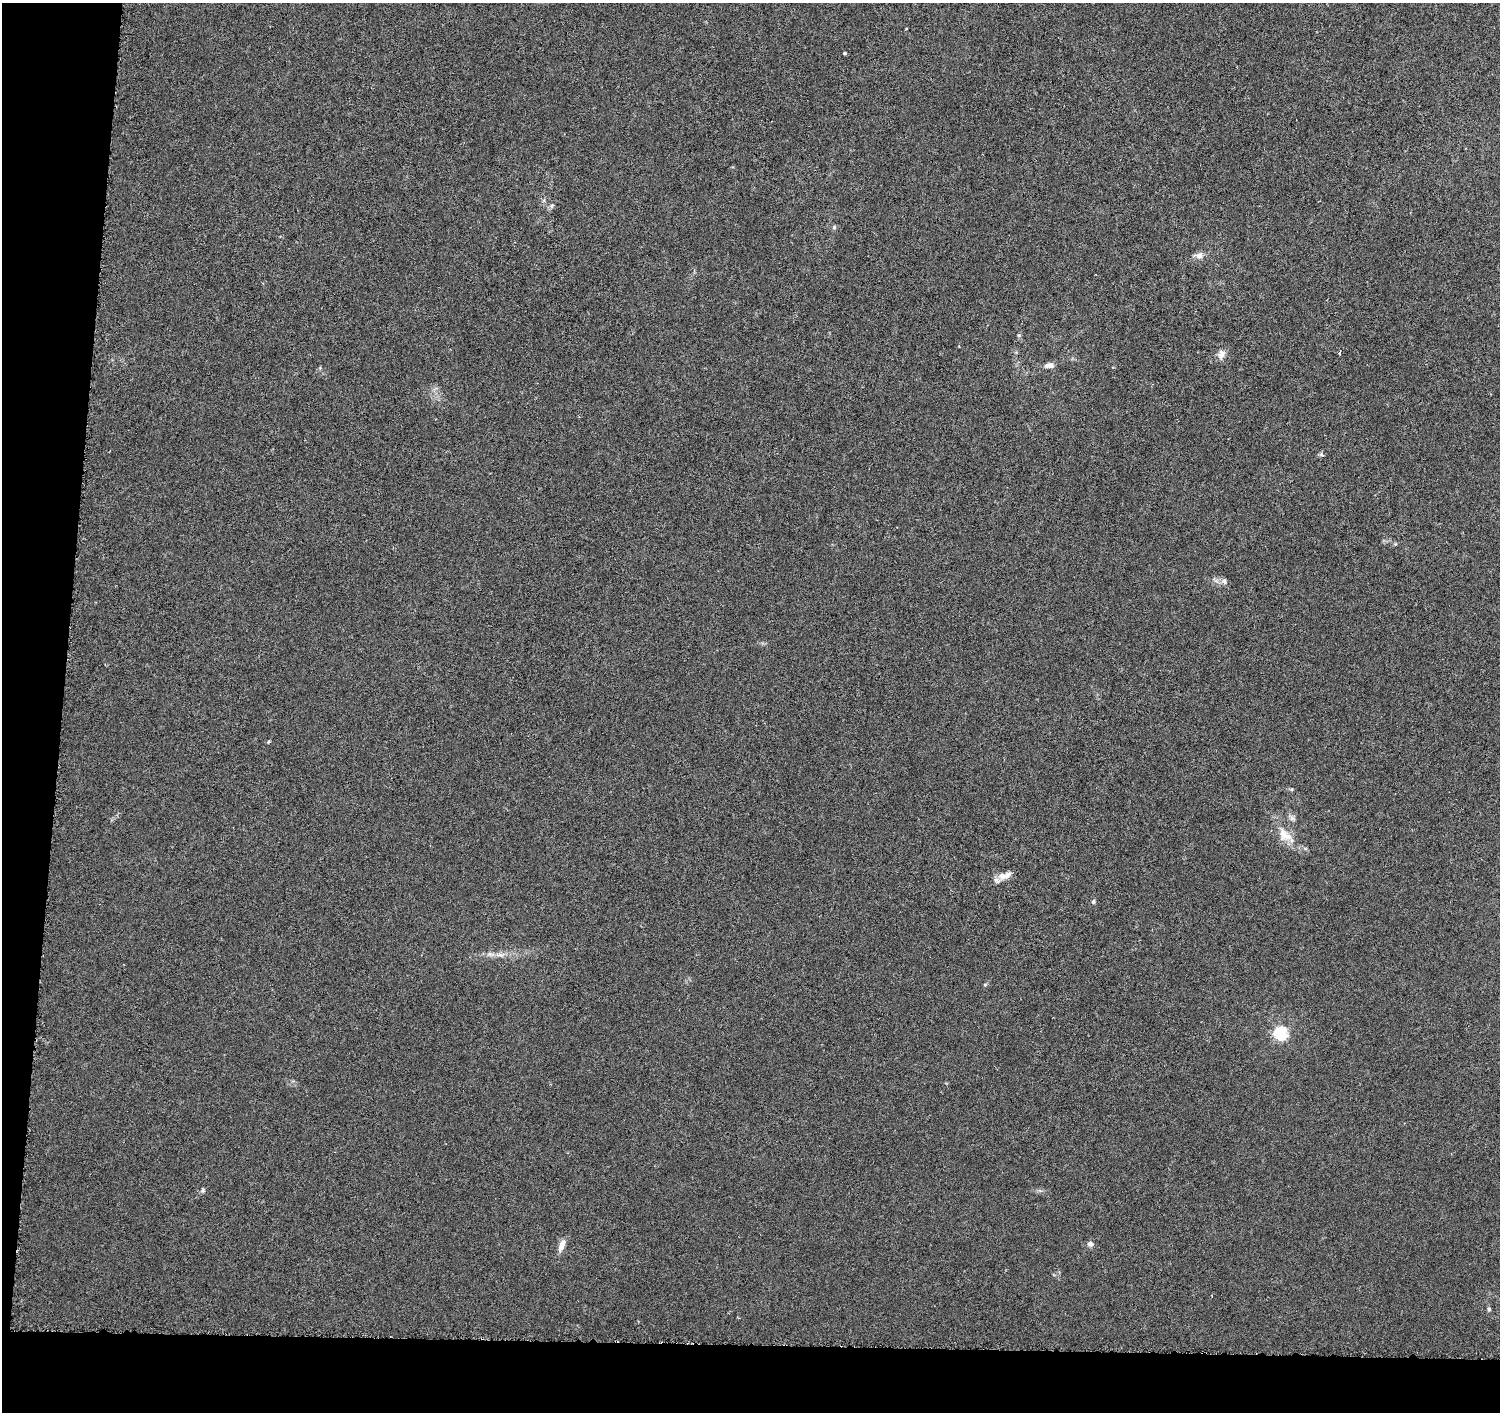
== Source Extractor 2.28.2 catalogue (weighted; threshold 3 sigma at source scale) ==
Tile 7 of 3 x 3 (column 1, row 3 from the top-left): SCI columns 10-1507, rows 283-1692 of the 4509 x 4744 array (HDU 1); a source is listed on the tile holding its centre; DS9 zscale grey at full resolution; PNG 1502 x 1414 px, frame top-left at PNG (2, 3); no overlay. Shown black and unused: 9% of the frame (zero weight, under 4 of 8 exposures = <1% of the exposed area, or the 3 px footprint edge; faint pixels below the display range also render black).
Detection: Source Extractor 2.28.2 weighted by HDU 2 'WHT'; one run over the whole footprint, this tile lists its part. Background -0.00214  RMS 0.0022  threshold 0.00903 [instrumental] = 3 sigma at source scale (4.09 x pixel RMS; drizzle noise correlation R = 1.36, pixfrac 0.8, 0.0396/0.0396 arcsec/px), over >= 5 px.
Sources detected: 24; all 24 listed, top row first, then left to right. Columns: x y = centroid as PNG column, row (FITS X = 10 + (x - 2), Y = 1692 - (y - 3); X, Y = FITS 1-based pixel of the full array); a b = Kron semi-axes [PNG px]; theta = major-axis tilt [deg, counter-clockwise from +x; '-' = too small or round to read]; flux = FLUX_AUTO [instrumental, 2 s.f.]
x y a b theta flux
844 53 4 3 - 0.28
552 206 7 6 - 0.49
834 227 6 5 - 0.36
1199 256 12 9 1 1.2
1019 335 5 5 - 0.3
1339 353 4 3 - 0.27
1221 354 14 9 74 1.3
1049 365 13 7 6 1.2
1321 454 7 5 -18 0.37
1395 544 5 5 - 0.24
1224 581 9 7 -87 0.66
269 742 5 4 - 0.29
1292 789 5 3 - 0.19
1292 818 8 6 -25 0.63
1284 834 29 15 -52 4.3
1006 875 21 8 21 2
1093 902 5 5 - 0.41
490 954 12 6 -6 1.1
985 985 5 5 - 0.25
1281 1033 6 6 - 35
203 1190 6 5 - 0.35
1090 1244 8 6 -9 0.86
562 1245 18 7 69 1.6
1489 1309 6 5 - 0.38